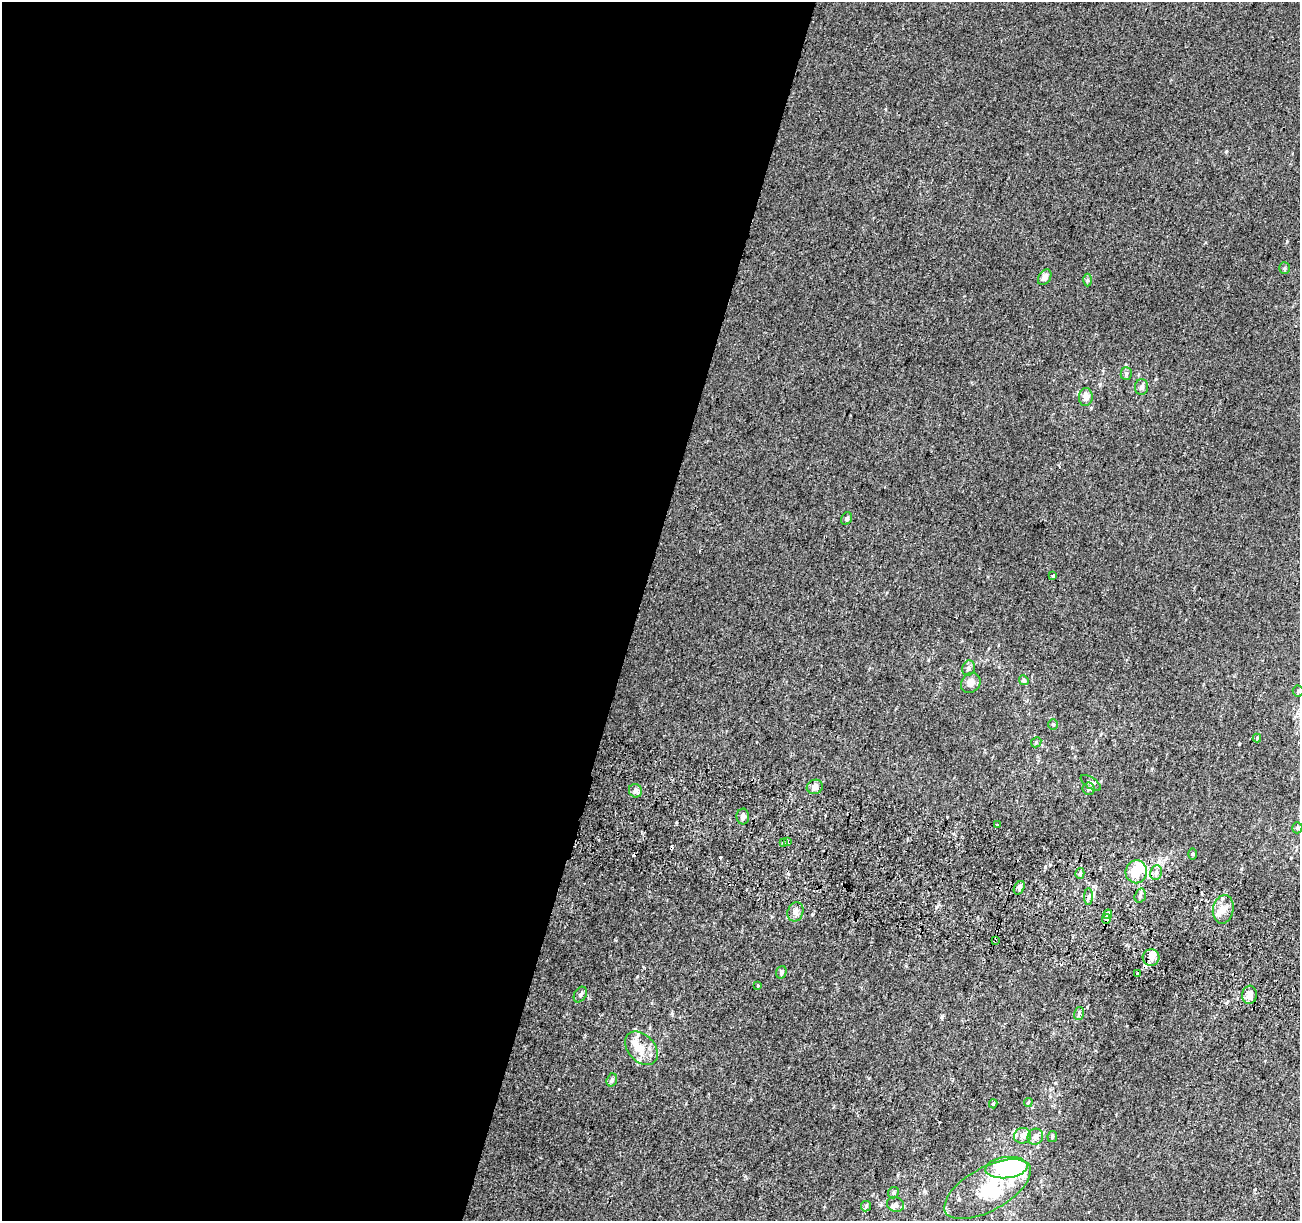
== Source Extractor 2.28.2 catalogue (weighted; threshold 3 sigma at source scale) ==
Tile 5 of 4 x 4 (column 1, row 2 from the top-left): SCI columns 27-1324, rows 2771-3989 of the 5231 x 5470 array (HDU 1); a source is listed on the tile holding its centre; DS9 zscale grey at full resolution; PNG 1302 x 1223 px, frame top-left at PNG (2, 2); each listed source drawn as its Kron ellipse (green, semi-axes under 4 px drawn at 4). Shown black and unused: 49% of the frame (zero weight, under 2 of 3 exposures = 2% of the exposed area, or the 3 px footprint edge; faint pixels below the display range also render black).
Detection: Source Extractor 2.28.2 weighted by HDU 2 'WHT'; one run over the whole footprint, this tile lists its part. Background 0.00368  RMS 0.0054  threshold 0.0244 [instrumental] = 3 sigma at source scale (4.5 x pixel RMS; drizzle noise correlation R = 1.50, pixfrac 1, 0.0396/0.0396 arcsec/px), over >= 5 px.
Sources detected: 69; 4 inside a brighter object's white glare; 3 cosmic-ray / hot-pixel residue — neither listed nor drawn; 7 inside a brighter listed object's ellipse — not listed separately; the other 55 listed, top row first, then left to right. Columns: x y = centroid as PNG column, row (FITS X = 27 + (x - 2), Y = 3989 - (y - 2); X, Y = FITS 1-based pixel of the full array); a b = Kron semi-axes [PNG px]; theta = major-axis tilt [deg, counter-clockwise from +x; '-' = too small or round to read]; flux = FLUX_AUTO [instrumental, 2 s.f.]
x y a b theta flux
1285 268 6 5 - 0.91
1045 277 8 6 57 3
1087 280 6 4 90 0.92
1126 373 6 5 - 1.3
1142 387 8 6 89 1.6
1086 397 9 7 85 4
846 519 7 5 60 1.2
1053 576 4 3 - 2.6
968 668 8 6 72 1.7
1024 680 5 4 - 0.77
971 683 10 9 - 3.4
1298 691 5 5 - 0.88
1053 724 5 4 - 0.76
1257 738 4 4 - 0.51
1036 742 5 4 - 0.73
1091 783 12 5 -34 1.5
815 787 8 7 - 2.7
1089 789 6 6 - 1.2
635 791 7 6 - 2.3
743 816 8 6 88 2.2
997 824 3 3 - 2.1
1297 828 5 5 - 0.89
788 842 3 3 - 2.3
783 843 3 3 - 2.3
1192 854 5 3 - 0.61
1136 872 11 10 - 11
1156 872 7 6 - 2.1
1080 873 5 4 - 1.1
1019 888 7 5 60 1.4
1140 896 7 5 74 1.3
1089 897 8 4 88 1.3
1223 909 14 10 79 5
795 912 10 7 69 2.9
1108 914 5 3 - 11
1106 919 5 4 - 12
995 941 4 3 - 0.69
1151 957 8 8 - 3.4
781 972 6 5 - 1.5
1137 974 3 3 - 2.6
758 986 3 3 - 1.7
580 995 8 5 60 1.1
1250 995 9 7 82 4.1
1079 1013 6 5 - 1.1
641 1048 19 13 -46 8.8
612 1080 7 5 71 1.5
1028 1102 4 3 - 0.61
993 1104 4 3 - 0.8
1023 1136 8 7 - 2.4
1052 1136 6 5 - 1
1035 1137 8 7 - 2.5
1006 1168 21 10 6 48
988 1189 48 21 29 31
893 1193 6 5 - 1.1
895 1204 8 7 - 2
866 1206 5 5 - 0.85
Overlapping masked pixels (flux is a lower limit): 2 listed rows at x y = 1106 919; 995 941
Unlisted compact peaks at least as high as the median listed source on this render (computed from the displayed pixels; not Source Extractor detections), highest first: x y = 1045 867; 1287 241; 942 1017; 812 914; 1239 744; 1226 152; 1091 408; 1241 869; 745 1176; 637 976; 1156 379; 615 940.